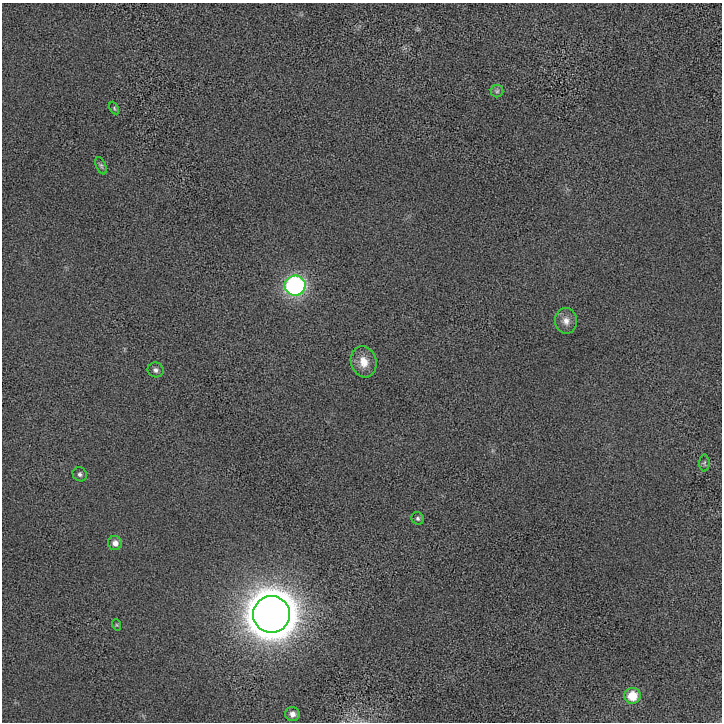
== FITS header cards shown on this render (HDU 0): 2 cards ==
NAXIS1  =                  720 / length of data axis 1
NAXIS2  =                  720 / length of data axis 2

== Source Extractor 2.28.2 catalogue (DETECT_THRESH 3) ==
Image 720 x 720 px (HDU 0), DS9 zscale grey, 1 PNG px = 1 image px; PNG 724 x 724 px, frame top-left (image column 1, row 720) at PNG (2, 3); each listed source drawn as its Kron ellipse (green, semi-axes under 4 px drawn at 4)
Background 9.91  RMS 590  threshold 1780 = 3 sigma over >= 5 px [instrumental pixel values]
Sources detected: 15; all 15 listed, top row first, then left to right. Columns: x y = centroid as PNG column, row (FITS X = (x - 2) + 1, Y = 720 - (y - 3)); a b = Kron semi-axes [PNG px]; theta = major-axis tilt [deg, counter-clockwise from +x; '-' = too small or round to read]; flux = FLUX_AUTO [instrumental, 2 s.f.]
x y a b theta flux
497 91 6 6 - 9.0e+04
114 108 7 4 -62 6.1e+04
101 166 9 5 -66 8.7e+04
295 286 10 10 - 8.4e+06
566 321 13 11 -81 3.3e+05
364 362 16 12 -73 5.9e+05
156 370 8 7 - 1.4e+05
704 463 8 5 90 7.9e+04
80 474 7 6 - 1.1e+05
418 518 6 6 - 9.2e+04
115 543 7 7 - 2.3e+05
271 614 18 18 - 1.5e+08
117 625 6 3 -71 4.4e+04
632 696 8 8 - 9.5e+05
292 714 7 7 - 2.2e+05